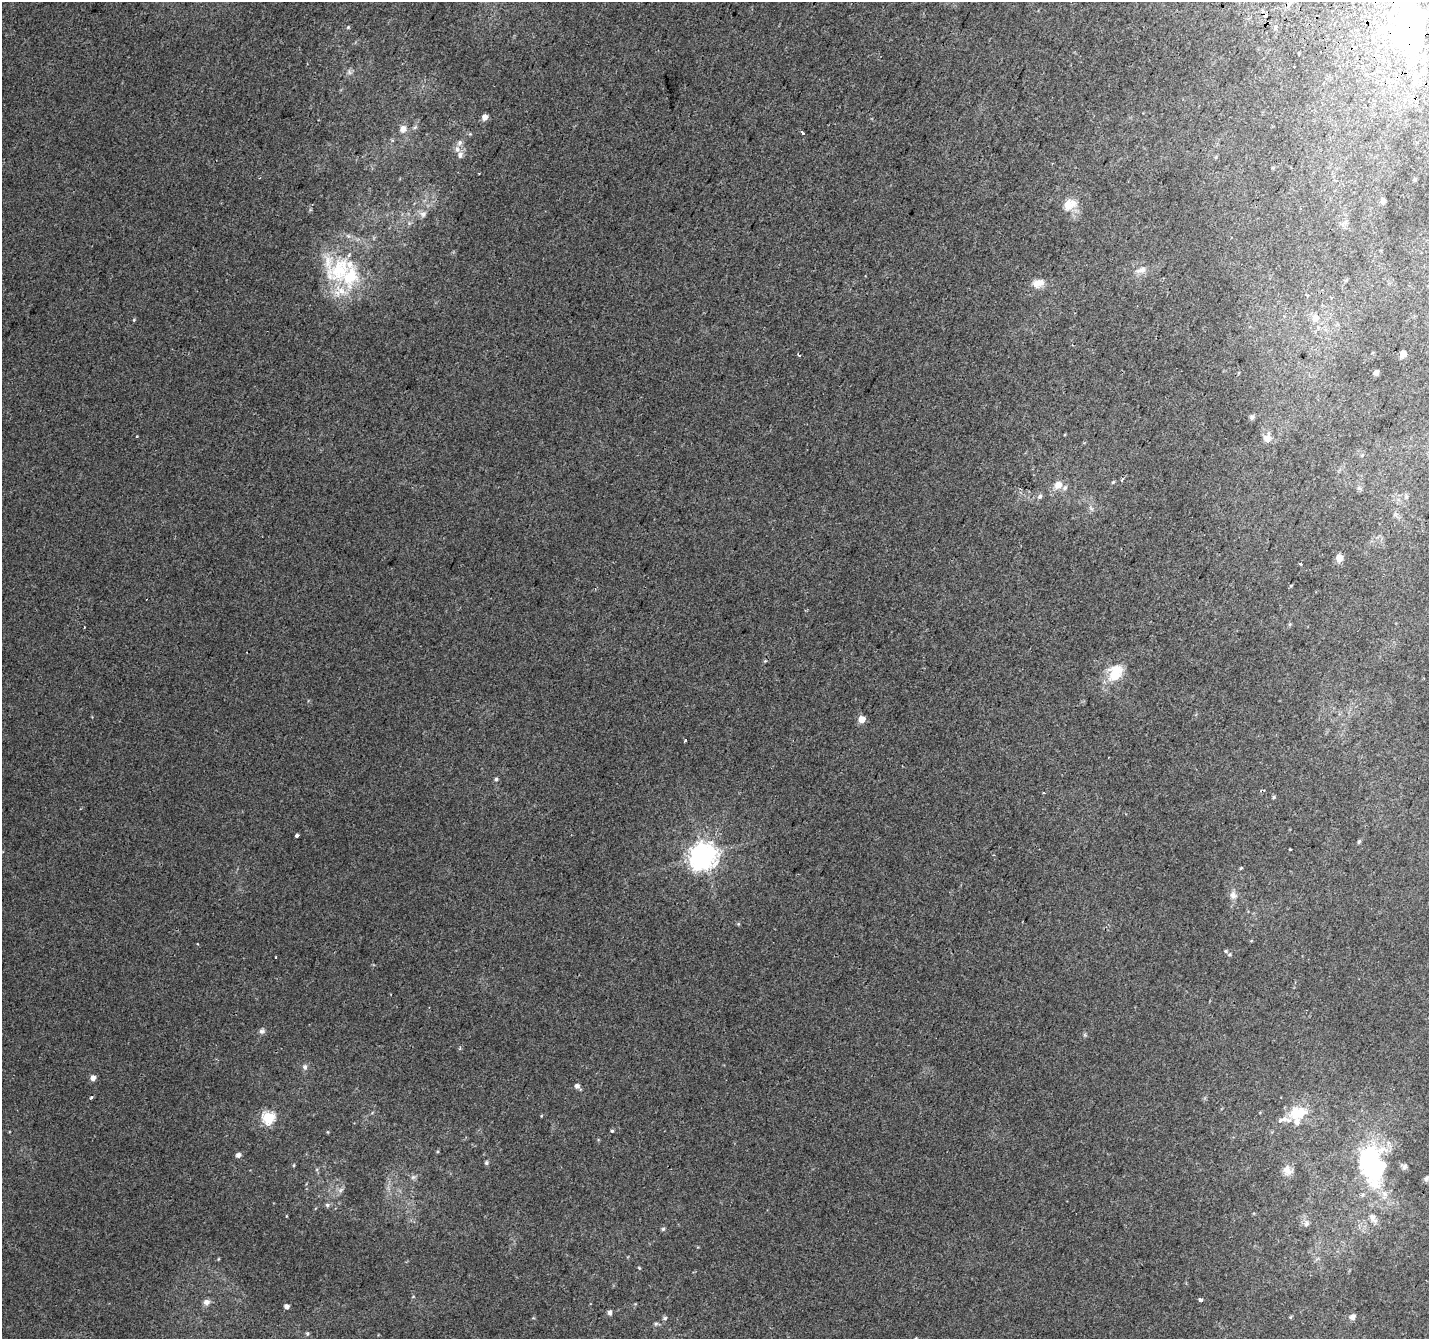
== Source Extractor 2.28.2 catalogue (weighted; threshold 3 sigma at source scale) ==
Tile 10 of 4 x 4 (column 2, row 3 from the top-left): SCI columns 1456-2882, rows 1645-2981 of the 5756 x 5897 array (HDU 1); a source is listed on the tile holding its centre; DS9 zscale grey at full resolution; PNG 1431 x 1341 px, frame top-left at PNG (2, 2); no overlay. Shown black and unused: <1% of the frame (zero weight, under 2 of 3 exposures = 2% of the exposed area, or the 3 px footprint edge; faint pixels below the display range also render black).
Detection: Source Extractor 2.28.2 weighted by HDU 2 'WHT'; one run over the whole footprint, this tile lists its part. Background 0.00306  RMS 0.0037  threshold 0.0169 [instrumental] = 3 sigma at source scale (4.5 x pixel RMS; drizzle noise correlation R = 1.50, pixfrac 1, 0.0396/0.0396 arcsec/px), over >= 5 px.
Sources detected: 103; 3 inside a brighter object's white glare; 3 cosmic-ray / hot-pixel residue — not listed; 9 inside a brighter listed object's ellipse — not listed separately; the other 88 listed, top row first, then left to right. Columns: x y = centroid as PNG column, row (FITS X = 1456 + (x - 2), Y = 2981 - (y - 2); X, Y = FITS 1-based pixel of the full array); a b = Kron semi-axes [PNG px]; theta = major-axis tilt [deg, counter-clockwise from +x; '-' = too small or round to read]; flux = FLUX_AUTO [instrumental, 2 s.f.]
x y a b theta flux
1289 4 4 3 - 2.2
1265 15 5 4 - 1.2
348 27 5 4 - 0.41
1275 28 6 4 75 0.8
1412 30 68 40 -83 120
1299 53 3 2 - 0.26
349 72 7 4 -71 0.78
1417 101 3 3 - 2.3
484 117 5 5 - 2.5
415 127 6 4 19 0.61
403 129 10 9 - 2.4
802 133 4 3 - 1.5
460 143 8 7 - 1.5
460 155 11 7 76 1.8
1216 157 6 4 71 0.39
479 173 2 2 - 0.3
1414 179 4 3 - 0.54
1383 201 5 4 - 2
1070 204 19 13 25 5.3
423 214 9 8 - 1.7
340 269 53 43 -25 37
1141 270 17 8 14 2.7
1038 283 15 10 11 3.5
1315 318 7 7 - 3.3
134 320 5 4 - 0.38
1403 354 6 6 - 1.9
799 355 3 2 - 0.75
1376 373 5 4 - 0.97
1252 417 7 6 - 0.9
1267 438 13 10 73 2.8
1362 455 5 4 - 0.41
1122 479 4 3 - 1.5
1113 482 5 3 - 0.41
1058 485 7 6 - 3.8
1065 488 8 7 - 1.2
1359 488 8 4 -44 0.74
1040 496 7 6 - 0.93
1406 496 6 5 - 0.74
1339 558 6 5 - 5.9
1300 564 3 3 - 0.93
1113 675 20 15 -22 7.9
861 719 5 5 - 6.3
685 740 3 2 - 0.72
496 779 5 5 - 0.71
1273 797 5 4 - 0.54
297 835 4 3 - 1.2
1359 841 5 4 - 0.61
1290 849 3 2 - 0.44
703 856 9 8 - 410
1241 868 4 3 - 0.56
1233 895 11 10 - 2.1
738 924 5 4 - 0.41
1226 951 5 4 - 0.46
1230 954 6 3 71 0.44
276 957 3 3 - 0.9
262 1031 8 7 - 1.1
305 1067 7 6 - 1.1
93 1078 5 5 - 2.3
577 1086 7 5 -44 1.4
91 1097 4 3 - 0.56
1298 1113 27 19 13 11
268 1117 6 6 - 39
612 1131 4 4 - 0.5
328 1132 5 3 - 0.31
238 1155 5 5 - 1.5
1368 1161 58 33 -74 54
486 1163 5 5 - 0.73
293 1165 5 3 - 0.37
1404 1166 9 7 -23 1.1
1287 1170 13 11 -48 2.6
413 1177 7 7 - 0.96
1426 1178 9 6 51 0.95
341 1190 8 6 23 1.2
327 1205 5 5 - 0.75
1372 1217 11 8 -60 2
1306 1223 10 7 72 1.6
663 1229 5 5 - 0.58
218 1259 5 3 - 0.29
639 1268 5 3 - 0.34
1201 1300 4 3 - 2.7
206 1302 9 7 3 1.7
286 1306 4 4 - 1.6
610 1313 6 5 - 1.1
1290 1317 5 4 - 0.41
1352 1317 8 7 - 1.6
665 1318 5 5 - 0.66
656 1324 6 5 - 0.63
307 1334 5 5 - 0.49
Overlapping masked pixels (flux is a lower limit): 3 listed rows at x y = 1265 15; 1412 30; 1417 101
Isophote crosses this tile's border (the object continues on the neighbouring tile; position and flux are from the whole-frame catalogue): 1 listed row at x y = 1412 30